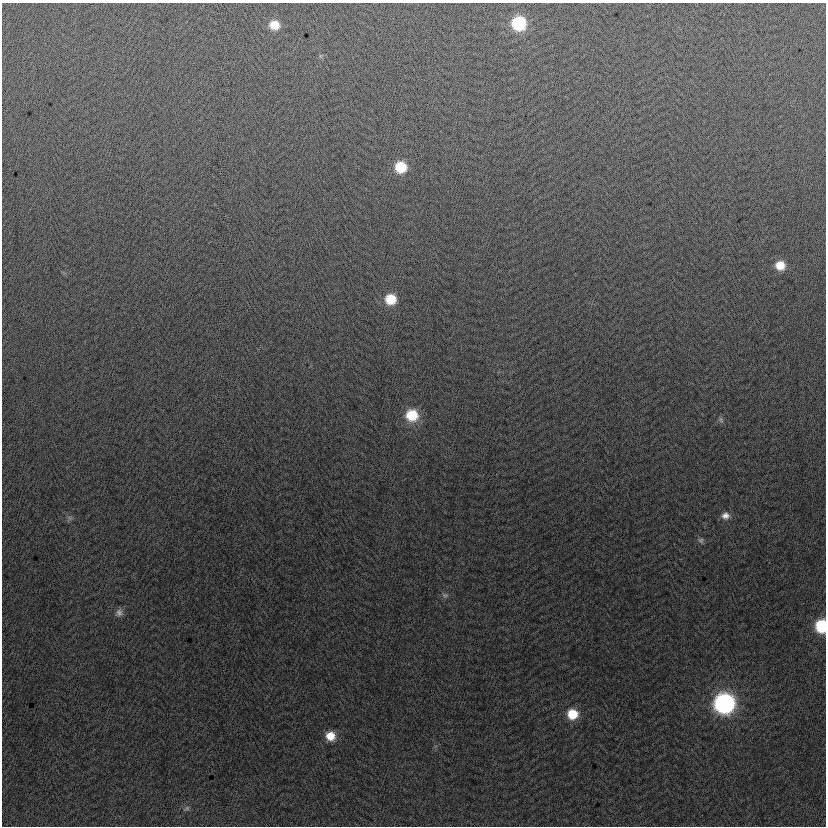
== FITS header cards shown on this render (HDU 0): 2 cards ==
NAXIS1  =                  824
NAXIS2  =                  824

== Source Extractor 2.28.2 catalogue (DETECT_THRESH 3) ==
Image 824 x 824 px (HDU 0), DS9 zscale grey, 1 PNG px = 1 image px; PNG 828 x 828 px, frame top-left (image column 1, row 824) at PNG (2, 3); no overlay
Background -4.89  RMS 13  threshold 37.7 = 3 sigma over >= 5 px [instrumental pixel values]
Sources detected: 17; all 17 listed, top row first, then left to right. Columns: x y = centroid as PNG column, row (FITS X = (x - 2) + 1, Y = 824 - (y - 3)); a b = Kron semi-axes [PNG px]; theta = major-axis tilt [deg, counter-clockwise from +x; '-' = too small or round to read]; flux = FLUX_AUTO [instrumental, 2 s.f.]
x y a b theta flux
519 23 11 10 - 61000
274 25 11 10 - 13000
401 167 10 10 - 27000
780 265 10 10 - 13000
390 299 11 10 - 20000
412 415 13 12 - 28000
721 420 9 5 -72 2100
725 516 10 9 - 5600
70 518 8 6 -35 2200
701 540 8 7 - 2400
445 595 9 7 14 2300
119 613 11 10 - 4100
821 626 10 8 -89 48000
724 703 12 12 - 280000
572 714 10 10 - 20000
330 736 10 10 - 12000
187 808 9 5 22 2000
At the frame edge (FLAGS 8, measured only in part): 1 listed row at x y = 821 626